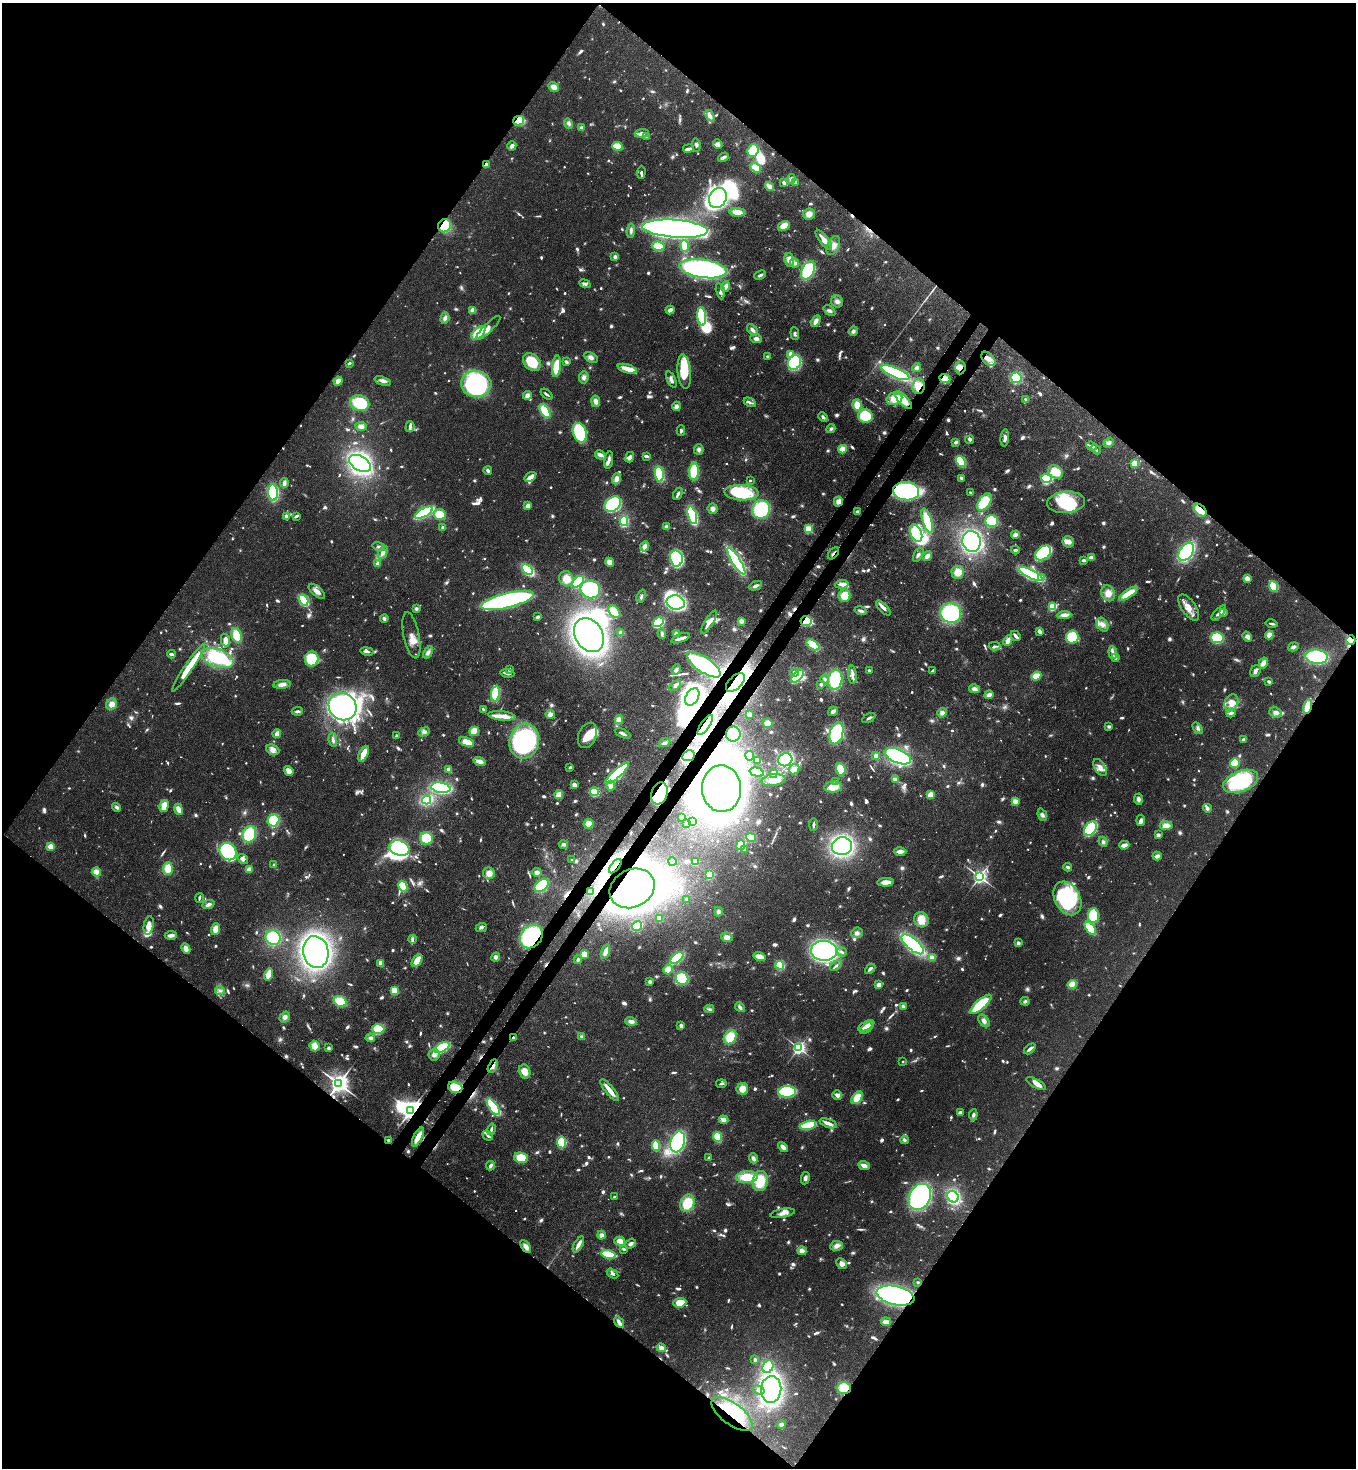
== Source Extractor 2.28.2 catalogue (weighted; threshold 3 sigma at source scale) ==
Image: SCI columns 225-5639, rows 59-5921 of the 6003 x 5981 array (HDU 1 of 3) = the unmasked area's bounding box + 8 px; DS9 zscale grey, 4 x 4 block average (1 PNG px = mean of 4 x 4 image px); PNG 1358 x 1470 px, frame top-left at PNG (2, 3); each listed source drawn as its Kron ellipse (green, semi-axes under 4 px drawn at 4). Shown black and unused: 51% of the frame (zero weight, under 3 of 4 exposures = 7% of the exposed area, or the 3 px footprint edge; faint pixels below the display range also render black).
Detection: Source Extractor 2.28.2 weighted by HDU 2 'WHT'. Background 0.0852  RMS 0.0039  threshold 0.0175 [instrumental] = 3 sigma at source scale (4.5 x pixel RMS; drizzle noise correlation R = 1.50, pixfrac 1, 0.05/0.05 arcsec/px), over >= 5 px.
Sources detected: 1427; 27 too faint to see at this stretch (4 x 4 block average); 30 inside a brighter object's white glare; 4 cosmic-ray / hot-pixel residue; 1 long thin detection or spike segment (spike, bleed or trail) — neither listed nor drawn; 21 coinciding with a brighter row at this scale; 87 inside a brighter listed object's ellipse — not listed separately; of the other 1257, all 500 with FLUX_AUTO >= 5.2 (the completeness limit of this list) listed and drawn (757 fainter detections not listed), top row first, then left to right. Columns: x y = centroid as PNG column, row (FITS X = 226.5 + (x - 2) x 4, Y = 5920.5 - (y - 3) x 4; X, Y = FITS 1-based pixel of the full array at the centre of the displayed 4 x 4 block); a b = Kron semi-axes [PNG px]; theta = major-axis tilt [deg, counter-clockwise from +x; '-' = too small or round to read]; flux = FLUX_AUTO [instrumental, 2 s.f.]
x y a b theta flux
554 87 6 4 -29 16
709 116 6 4 -57 12
519 121 5 4 - 60
568 123 5 4 - 8.5
581 128 4 3 - 7.1
642 133 7 4 2 11
647 136 3 2 - 8.8
718 144 5 4 - 9
696 145 7 3 -82 6.4
512 146 4 3 - 10
617 146 5 3 - 100
689 148 5 3 - 9.7
753 150 6 5 - 69
723 157 5 2 - 10
486 165 2 2 - 35
755 168 6 4 -34 39
641 172 6 3 87 6.8
791 179 5 3 - 5.2
795 182 3 3 - 5.6
784 183 4 2 - 11
770 186 4 2 - 40
718 198 10 8 62 520
737 212 8 4 -5 29
809 214 6 5 - 19
445 226 7 6 - 72
784 226 6 4 32 33
675 229 33 9 -4 1700
631 231 7 3 85 7.4
824 240 12 4 -53 28
833 245 10 6 65 18
658 246 6 4 -8 40
685 246 6 4 -82 35
615 257 4 4 - 6.8
789 260 7 4 -78 22
794 263 4 4 - 9.4
703 269 24 9 -8 750
808 270 10 6 60 170
760 275 6 3 24 6.9
585 284 5 3 - 7.4
726 286 5 4 - 9.4
720 291 8 2 -78 5.3
837 301 6 5 - 10
473 310 2 2 - 70
670 310 4 3 - 15
829 311 6 4 -38 6.8
702 316 9 4 -84 140
445 318 6 4 73 9.1
816 321 6 4 59 14
488 328 16 4 45 21
753 330 7 4 -45 8.7
853 331 5 3 - 7.8
478 333 8 4 43 80
795 334 6 3 -85 5.3
756 339 5 3 - 9.8
791 354 4 4 - 19
767 356 2 2 - 5.9
591 357 7 4 -28 9.8
988 359 8 5 -45 15
532 362 10 7 -43 73
566 362 3 2 - 8.3
349 363 3 2 - 6
794 363 7 6 - 190
556 366 11 3 83 82
917 368 4 4 - 7.6
960 368 7 5 86 15
627 369 10 3 -17 45
684 371 17 6 -85 92
895 373 15 5 -24 410
584 377 6 5 - 11
1016 378 5 5 - 120
671 379 9 3 -65 8.9
945 379 6 4 -26 30
338 381 4 4 - 18
383 381 8 3 -20 11
476 384 15 13 -5 400
919 386 7 6 - 37
546 394 7 2 -38 5.6
527 395 4 4 - 12
894 399 8 6 22 34
903 400 11 4 -46 46
1026 400 3 3 - 6.2
596 401 6 4 -79 12
750 402 6 3 -27 6.8
360 403 10 8 -15 160
857 405 6 4 -83 35
676 406 5 4 - 9.7
545 411 8 4 -58 67
865 416 7 7 - 98
823 417 5 3 - 6.1
361 426 5 4 - 9.9
410 427 5 4 - 8.3
831 429 4 4 - 5.3
681 431 5 3 - 6
580 433 10 6 -70 180
1005 438 8 3 83 10
970 440 4 2 - 5.5
956 442 4 3 - 5.6
1109 443 5 4 - 7.5
1091 446 5 3 - 6.1
699 449 5 4 - 7.7
843 449 4 3 - 43
1096 449 6 2 -47 5.8
600 455 6 3 -29 16
646 456 4 2 - 9.7
630 457 5 4 - 11
609 460 9 3 81 11
961 461 6 3 -52 83
360 463 12 7 -31 590
1135 463 4 3 - 28
488 470 4 3 - 6.4
694 471 9 5 87 89
1056 472 8 6 -37 44
659 474 7 4 -81 110
530 477 6 4 34 13
961 478 4 3 - 5.4
1046 478 5 3 - 180
616 479 6 4 68 14
750 480 2 2 - 7.8
284 483 5 3 - 11
906 491 13 9 -4 520
273 493 8 5 -87 180
741 493 17 7 -3 130
971 493 3 2 - 5.9
678 494 6 2 60 5.3
838 502 5 4 - 14
984 502 9 5 54 120
1066 502 19 11 5 130
613 504 9 6 38 370
528 506 4 4 - 11
713 509 5 5 - 11
761 510 9 8 - 160
1200 510 7 4 -44 86
857 512 3 3 - 7.2
424 513 10 3 29 250
440 515 6 5 - 66
692 515 9 3 -73 190
286 516 3 2 - 16
296 516 4 2 - 8.5
624 521 5 3 - 140
927 521 12 4 -73 98
992 521 6 6 - 80
443 527 2 2 - 20
666 527 4 3 - 8.7
808 529 2 2 - 170
916 533 9 5 -67 100
1015 535 4 4 - 13
972 541 10 9 - 360
1068 542 6 5 - 12
645 546 5 4 - 11
379 547 6 3 -16 7.7
1015 550 4 2 - 5.7
1186 552 10 6 55 290
383 553 7 4 64 14
833 553 7 2 51 5.2
1043 553 9 6 41 250
918 555 7 3 61 7.7
927 556 5 3 - 13
676 558 8 6 -79 310
1092 558 4 2 - 20
1084 560 4 3 - 6.8
736 561 16 4 -58 340
610 562 4 4 - 19
378 563 2 2 - 37
527 570 6 4 -43 130
958 572 6 6 - 28
1031 574 13 4 -25 450
1042 577 2 2 - 24
1247 578 4 3 - 18
566 579 8 7 - 37
578 582 7 4 45 110
842 584 7 3 7 15
756 586 6 3 24 7.8
1273 586 5 4 - 78
590 589 10 9 - 210
317 591 10 5 -41 16
1108 593 8 6 -67 23
1128 594 11 3 33 64
641 596 7 2 68 6.3
844 596 6 6 - 43
303 600 6 3 -58 170
507 600 27 7 14 710
676 602 9 7 -12 350
1053 607 4 3 - 72
1189 607 15 7 -55 27
416 608 4 4 - 5.6
883 608 9 3 -46 13
861 611 6 3 -15 7.1
614 612 7 4 -50 39
951 613 10 9 - 230
1219 613 9 2 48 11
1223 613 4 3 - 12
1064 615 7 4 4 16
538 617 4 2 - 9.2
384 619 4 3 - 7.1
741 621 4 4 - 11
806 621 5 5 - 140
658 622 6 4 31 200
709 622 13 3 59 16
1272 624 6 2 -13 5.9
1103 625 7 5 -59 13
1039 631 4 2 - 12
621 633 2 2 - 64
662 634 5 3 - 6.1
676 634 4 3 - 6.2
237 635 7 5 -74 46
411 635 23 8 -78 25
589 635 18 13 -59 1100
1269 635 4 4 - 20
1016 636 5 2 - 11
1072 637 6 6 - 120
1247 637 5 4 - 12
680 638 9 2 21 13
1217 638 7 5 -10 130
225 640 6 4 -78 16
1351 640 5 4 - 110
1008 641 5 3 - 18
813 645 7 3 -36 100
995 646 6 3 1 6
1293 647 5 3 - 8.3
367 651 7 3 -9 8.2
428 652 6 4 61 8.8
1113 653 6 3 -84 8.5
171 654 4 2 - 7.9
1317 657 11 7 -6 220
217 658 17 9 -19 200
1115 658 4 2 - 7.7
312 659 7 6 - 98
1263 663 6 4 58 14
704 665 19 7 -34 240
189 668 28 4 56 73
509 669 3 2 - 6.8
676 670 5 4 - 6.8
869 671 3 2 - 8.1
933 671 4 3 - 6.4
1255 671 6 5 - 8.4
794 672 4 3 - 7
507 673 7 2 -6 11
852 675 9 3 -85 11
797 676 8 4 45 140
1036 676 5 3 - 43
825 679 4 3 - 5.4
835 680 10 7 80 140
1269 681 3 2 - 6.3
735 682 12 6 44 600
282 684 9 4 7 15
821 684 3 3 - 5.9
675 686 6 3 35 7.4
974 689 5 4 - 11
495 694 8 4 82 74
989 695 4 3 - 12
692 697 9 6 59 340
1231 703 8 6 63 25
111 704 6 5 - 18
342 706 14 13 - 750
1307 707 7 3 76 52
483 710 4 2 - 6.4
297 711 5 3 - 6.4
833 711 5 3 - 10
1276 712 6 5 - 12
942 713 5 4 - 11
1231 713 5 4 - 6.1
550 714 5 4 - 16
749 714 3 3 - 11
502 716 14 4 -6 19
869 718 7 2 30 6.1
619 720 4 3 - 24
767 723 5 4 - 19
705 725 12 4 56 47
1109 726 4 3 - 6.5
1198 728 6 3 -55 6.7
474 731 5 4 - 46
424 732 6 3 22 7.4
622 733 8 2 -27 9.2
836 733 11 6 76 180
277 734 4 3 - 20
733 734 7 7 - 85
587 735 13 8 66 51
397 736 3 3 - 5.8
333 740 7 3 -84 6.9
1243 740 4 3 - 6.5
524 741 17 15 75 320
467 742 8 4 -20 42
664 743 6 3 25 7.9
273 750 7 5 -21 12
364 754 8 3 65 45
876 755 2 2 - 39
689 756 6 5 - 230
750 756 5 3 - 19
898 756 14 7 -22 420
758 760 4 2 - 8.7
785 760 7 6 - 270
479 761 6 3 -19 18
1235 763 5 4 - 61
570 767 3 2 - 5.8
1100 767 9 5 -59 16
794 769 5 5 - 13
841 769 6 4 -68 63
449 770 4 3 - 14
289 771 5 3 - 25
757 772 7 3 -15 95
617 773 15 3 42 410
773 773 5 3 - 6.4
774 780 12 6 8 30
895 780 2 2 - 17
1241 781 18 10 21 220
836 782 4 3 - 7.2
574 785 3 3 - 11
611 786 5 4 - 16
833 787 9 5 5 42
441 788 10 5 -10 250
722 789 23 19 -87 1600
594 792 4 3 - 110
659 793 11 8 72 270
559 795 4 3 - 30
930 795 3 3 - 38
1138 799 5 4 - 9.3
427 800 4 3 - 150
1015 801 4 4 - 15
164 806 6 3 74 39
117 807 4 4 - 6.5
1207 808 4 4 - 6.7
178 809 5 4 - 19
1042 815 6 4 -69 9
681 817 3 3 - 8
274 820 6 6 - 100
1141 820 5 3 - 12
692 821 3 3 - 45
687 823 3 3 - 23
589 824 5 4 - 34
814 825 6 2 85 6.5
1166 826 6 4 1 18
1090 829 8 5 55 250
249 834 8 6 67 140
1158 835 4 3 - 6.9
751 837 5 4 - 51
426 838 6 6 - 77
1103 842 5 4 - 6.2
563 844 4 3 - 6.8
741 845 5 3 - 64
1124 845 5 3 - 19
51 846 3 2 - 35
842 846 10 9 - 460
399 848 10 7 -19 280
745 849 4 4 - 7.6
900 851 6 3 0 14
228 852 9 8 - 210
1157 856 4 3 - 11
243 859 6 4 -36 7.6
572 860 2 2 - 16
672 861 4 3 - 7.7
695 862 3 3 - 31
274 864 2 2 - 9.6
615 866 8 2 51 12
1068 867 4 3 - 5.8
168 868 6 5 - 38
249 869 3 3 - 15
96 872 4 4 - 26
537 872 5 3 - 8.9
489 873 6 5 - 18
710 874 4 3 - 97
980 877 3 3 - 990
886 882 8 3 3 28
542 885 8 5 40 110
403 886 6 3 -62 87
632 888 23 19 27 1500
591 892 4 3 - 14
199 898 5 2 - 5.5
1067 898 18 12 -62 240
687 899 3 3 - 5.4
208 905 6 3 21 9.9
718 912 4 4 - 6.5
1093 916 7 5 85 120
659 919 2 2 - 41
921 920 8 7 - 34
149 925 9 5 79 25
637 926 5 3 - 130
481 927 6 3 23 6
1090 928 8 3 -52 100
216 929 6 4 72 26
857 933 6 5 - 10
171 935 6 3 4 14
273 937 8 7 - 110
531 937 13 10 51 320
727 937 6 4 -15 13
412 939 4 3 - 6.2
1018 943 3 3 - 8.5
913 944 14 5 -40 330
186 948 6 4 -64 15
605 951 7 3 71 18
824 951 13 10 -2 740
316 952 16 12 -80 810
842 952 5 2 - 5.8
584 954 3 2 - 54
496 957 4 4 - 8.7
759 957 6 3 -16 28
677 958 7 3 38 130
932 958 2 2 - 81
578 960 4 3 - 5.8
417 961 7 4 57 40
381 963 2 2 - 37
780 965 4 4 - 83
836 966 7 2 39 6.8
668 969 5 4 - 29
870 969 6 2 43 8.3
268 975 6 3 73 34
682 978 6 6 - 120
650 982 4 3 - 6.6
879 985 2 2 - 44
1072 985 5 4 - 43
220 990 5 3 - 7.3
394 991 3 3 - 57
340 1001 7 5 -28 61
1025 1001 4 4 - 6.1
981 1004 14 5 41 140
740 1007 5 4 - 7.5
903 1007 3 3 - 7
709 1009 5 3 - 5.4
285 1017 6 5 - 11
631 1021 6 3 -15 12
984 1021 7 4 -53 10
681 1026 4 3 - 8
866 1026 9 3 28 13
867 1028 7 2 37 14
378 1029 6 5 - 75
513 1037 2 2 - 6.1
582 1037 4 2 - 8.4
730 1037 7 6 - 69
370 1038 5 3 - 9
314 1046 5 5 - 28
442 1047 8 4 29 210
329 1048 3 3 - 5.2
799 1048 3 2 - 610
1030 1049 6 2 41 10
434 1055 5 5 - 11
903 1062 2 2 - 9
493 1066 7 3 65 9.3
525 1071 7 6 - 28
339 1083 4 3 - 1900
721 1084 5 2 - 5.8
1036 1084 11 4 -29 18
455 1087 7 5 -20 48
742 1089 6 5 - 28
610 1090 14 3 -51 32
787 1092 9 5 4 170
837 1095 5 4 - 12
857 1098 7 4 50 47
493 1107 9 4 -56 160
410 1111 2 2 - 1300
960 1113 3 3 - 8.9
973 1115 5 4 - 6.6
723 1120 5 4 - 10
828 1123 9 3 -19 14
808 1125 8 3 12 190
491 1129 6 2 76 5.5
488 1136 5 3 - 5.9
418 1137 10 3 64 32
717 1137 5 4 - 46
389 1140 2 2 - 14
904 1140 4 3 - 6.8
562 1142 6 4 -82 96
678 1142 11 7 71 380
656 1146 5 3 - 74
783 1147 6 3 -43 14
521 1158 7 5 -10 59
709 1158 3 2 - 5.5
753 1158 5 3 - 8.4
490 1166 5 4 - 6.6
864 1166 6 3 -23 16
747 1177 10 6 3 61
805 1178 6 3 79 9.1
760 1181 10 7 83 80
614 1197 2 2 - 11
920 1197 14 10 62 420
953 1197 6 5 - 200
687 1203 9 7 67 75
783 1213 12 4 10 16
601 1235 4 4 - 9.5
620 1241 5 4 - 22
578 1244 9 2 61 18
631 1244 6 4 39 8.6
526 1246 7 4 -56 15
837 1246 6 4 12 14
624 1249 3 2 - 5.2
802 1251 4 4 - 15
608 1254 7 3 -12 180
842 1264 6 4 -45 14
612 1274 6 3 -32 6.9
918 1282 2 2 - 6.2
896 1296 19 9 -12 830
680 1303 6 5 - 49
619 1322 6 3 -56 16
886 1322 5 3 - 20
661 1348 5 4 - 12
755 1360 3 3 - 6.2
768 1367 6 5 - 140
844 1388 7 5 -1 57
771 1389 13 10 84 640
758 1390 6 3 -17 6.3
732 1414 24 10 -36 95
781 1425 4 3 - 7.8
Overlapping masked pixels (flux is a lower limit): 36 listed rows (the first 20) at x y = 519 121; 486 165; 445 226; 988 359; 960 368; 945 379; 919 386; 906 491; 838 502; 1200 510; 833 553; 806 621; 1351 640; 735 682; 692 697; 1307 707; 705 725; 733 734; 689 756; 722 789
Diffuse or blended objects may show on this block-average render without a row.